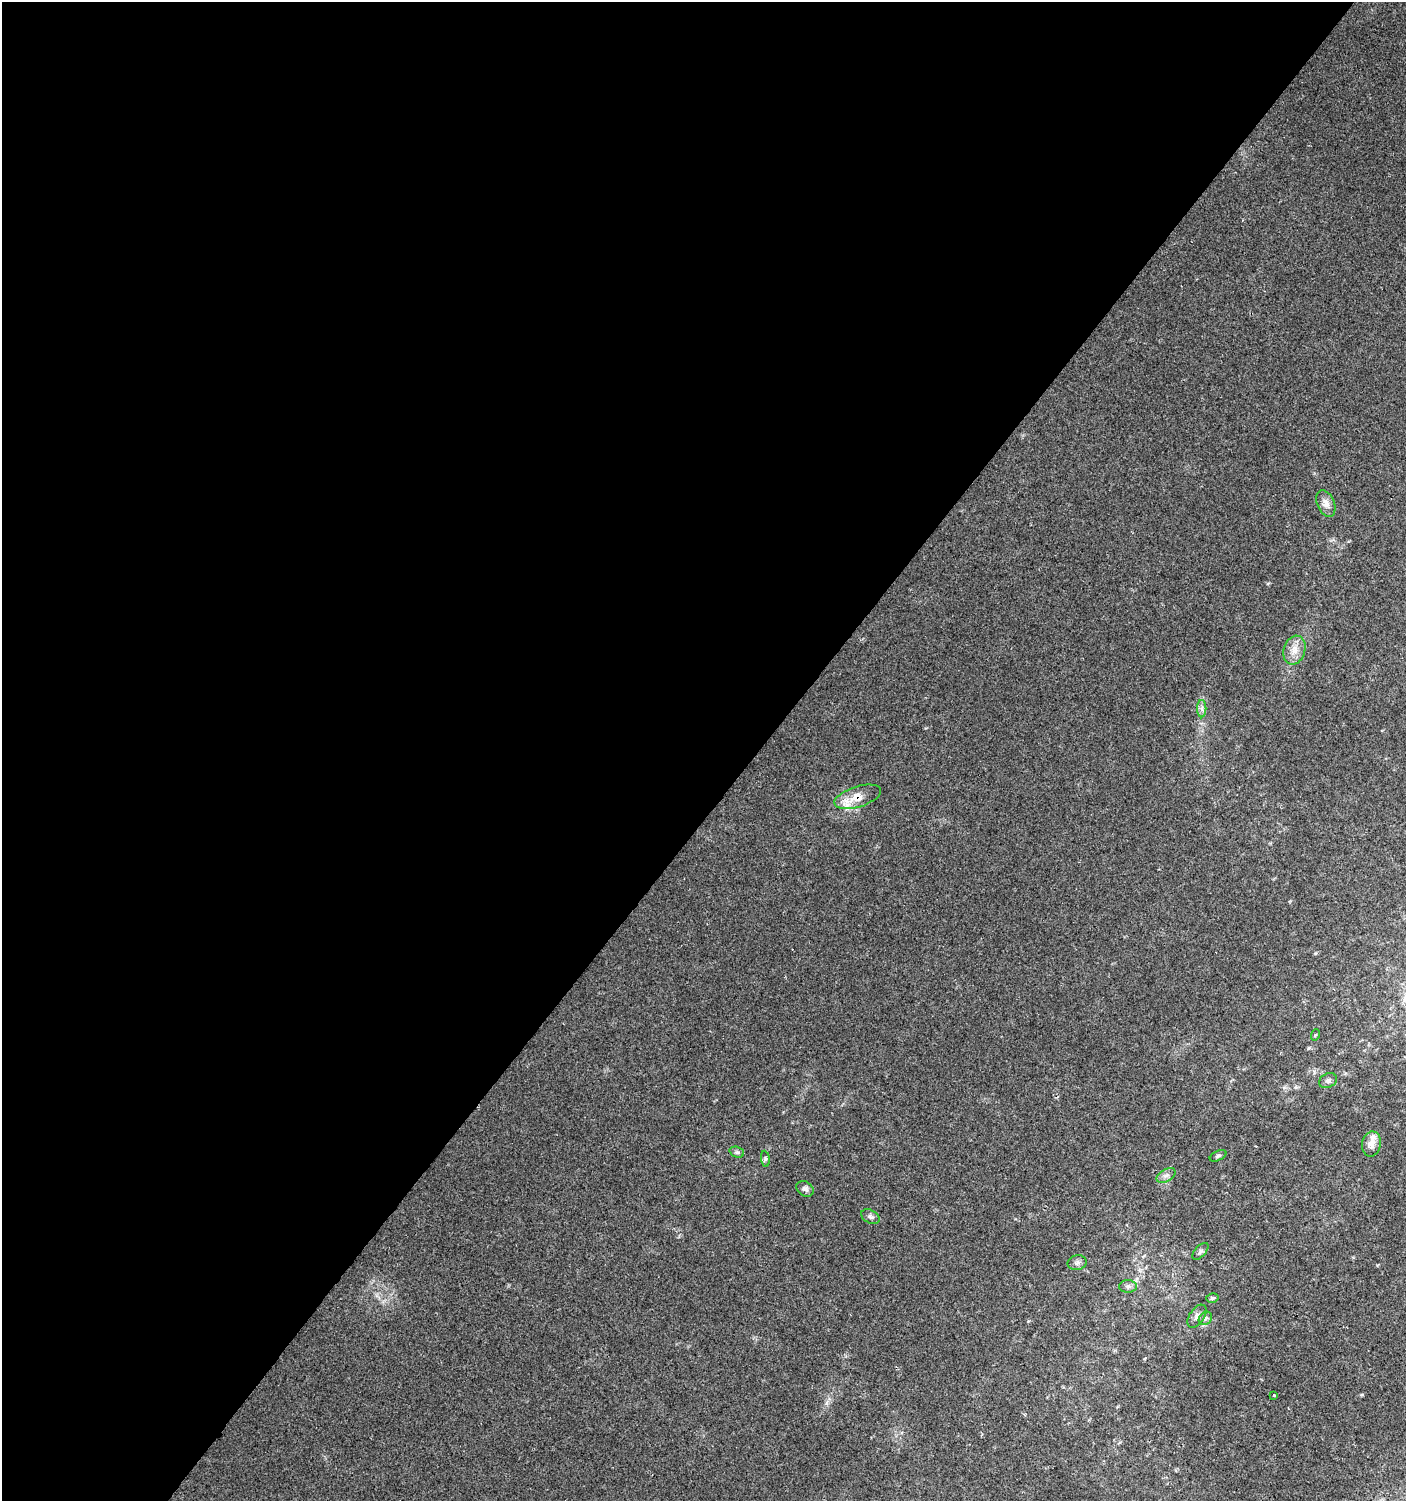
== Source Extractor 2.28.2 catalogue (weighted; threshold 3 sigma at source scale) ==
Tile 5 of 4 x 4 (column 1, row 2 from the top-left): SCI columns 242-1645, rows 3005-4503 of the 6028 x 6010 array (HDU 1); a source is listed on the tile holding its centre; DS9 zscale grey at full resolution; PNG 1408 x 1503 px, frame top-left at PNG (2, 2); each listed source drawn as its Kron ellipse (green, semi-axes under 4 px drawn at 4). Shown black and unused: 54% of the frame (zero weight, under 2 of 3 exposures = <1% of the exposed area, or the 3 px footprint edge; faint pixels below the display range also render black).
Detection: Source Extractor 2.28.2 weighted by HDU 2 'WHT'; one run over the whole footprint, this tile lists its part. Background 0.0255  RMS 0.0047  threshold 0.0212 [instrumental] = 3 sigma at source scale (4.5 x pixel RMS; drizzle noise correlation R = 1.50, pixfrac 1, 0.0396/0.0396 arcsec/px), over >= 5 px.
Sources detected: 22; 2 inside a brighter listed object's ellipse — not listed separately; the other 20 listed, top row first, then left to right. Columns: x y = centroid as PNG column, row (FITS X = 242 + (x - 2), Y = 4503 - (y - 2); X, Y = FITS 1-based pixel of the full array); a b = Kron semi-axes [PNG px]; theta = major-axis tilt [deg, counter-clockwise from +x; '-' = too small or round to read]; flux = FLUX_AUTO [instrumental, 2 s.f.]
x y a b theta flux
1326 503 14 8 -67 3.5
1294 650 14 11 73 4.9
1202 709 8 4 -90 1.5
858 797 24 10 17 8.4
1315 1035 6 3 70 0.48
1328 1081 9 7 25 1.5
1371 1144 12 9 80 3.6
737 1152 7 5 -20 0.93
1218 1156 9 5 25 0.95
765 1159 8 4 -83 0.86
1166 1175 10 6 30 1.7
805 1189 9 7 -34 1.6
870 1217 10 6 -29 1.4
1200 1251 10 5 49 1.3
1077 1263 9 7 12 1.7
1128 1286 8 6 0 1.4
1212 1298 6 4 14 0.84
1197 1316 13 7 55 2.2
1205 1318 7 6 - 1.3
1274 1395 3 3 - 1.3
Overlapping masked pixels (flux is a lower limit): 1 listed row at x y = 858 797